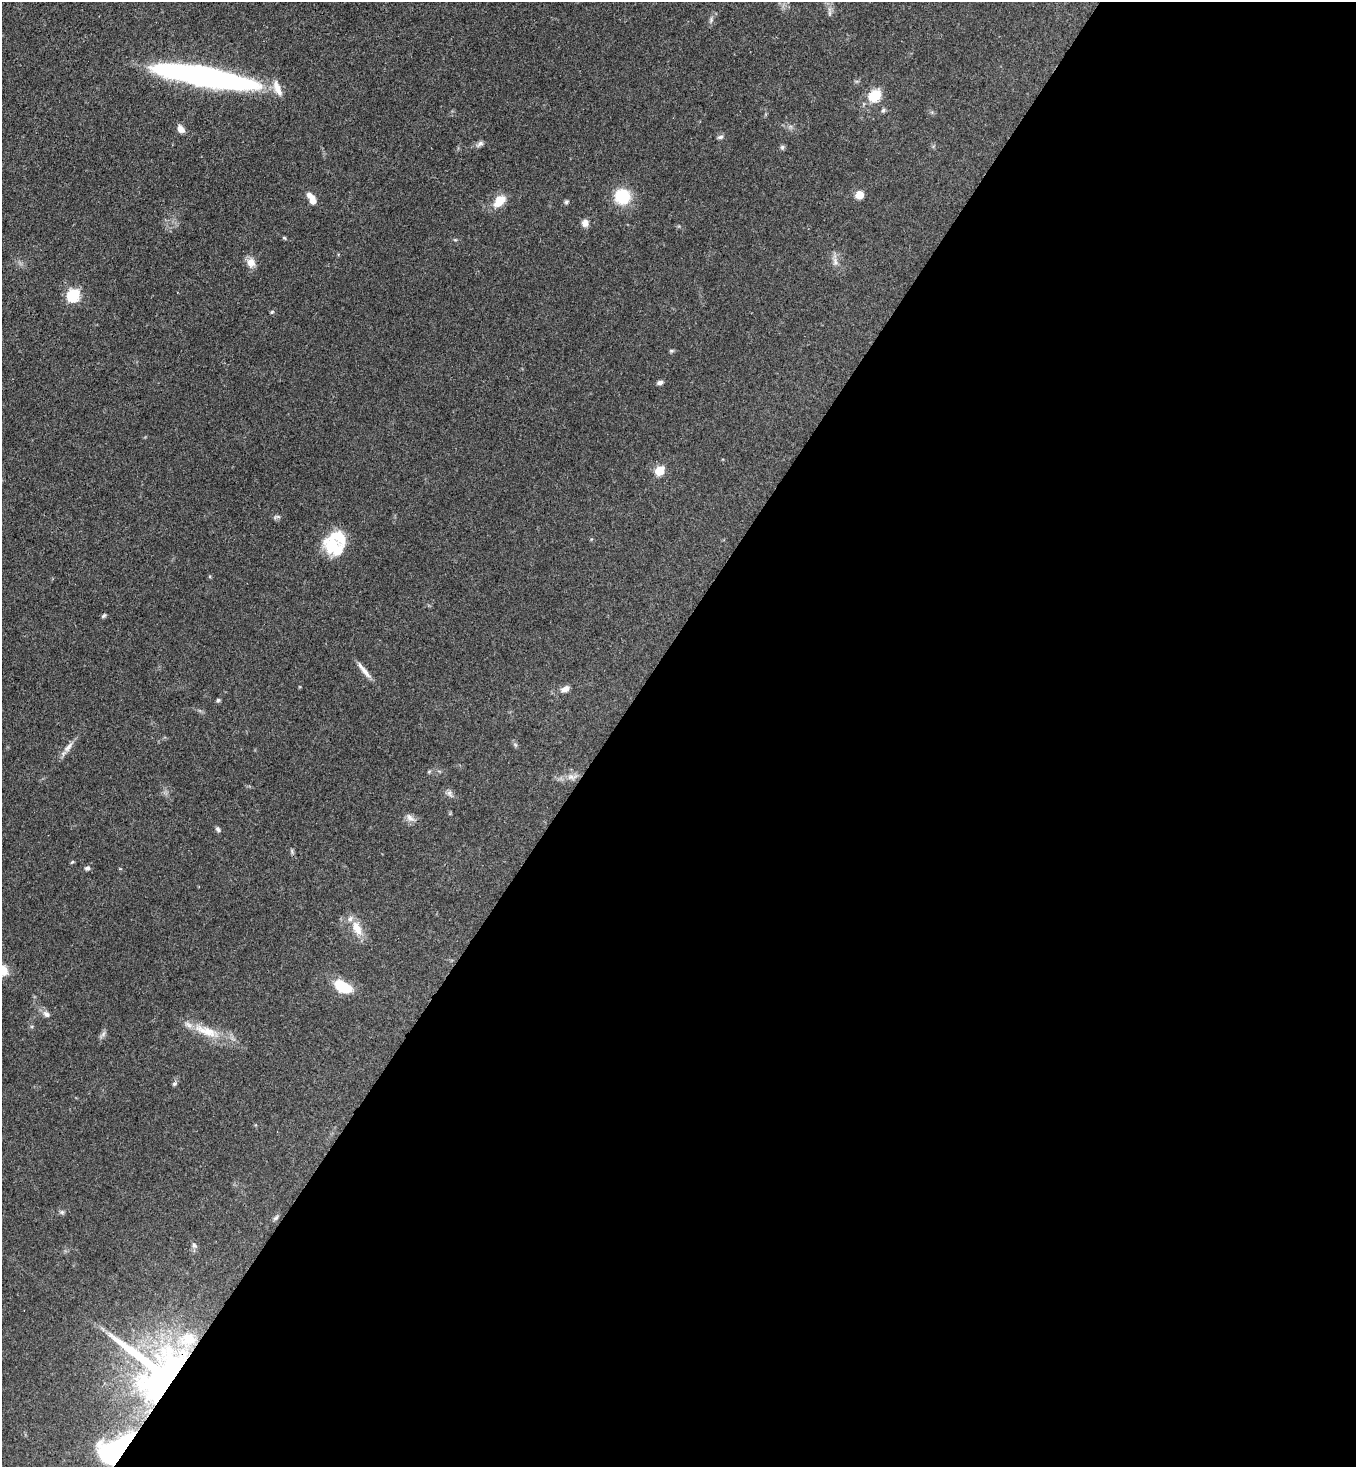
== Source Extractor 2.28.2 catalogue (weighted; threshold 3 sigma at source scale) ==
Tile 12 of 4 x 4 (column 4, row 3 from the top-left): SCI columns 4287-5640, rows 1526-2990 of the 6004 x 5982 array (HDU 1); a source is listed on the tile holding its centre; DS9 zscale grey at full resolution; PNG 1358 x 1469 px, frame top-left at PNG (2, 2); no overlay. Shown black and unused: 55% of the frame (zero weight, under 3 of 4 exposures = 7% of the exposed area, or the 3 px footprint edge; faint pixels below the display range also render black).
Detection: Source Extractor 2.28.2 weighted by HDU 2 'WHT'; one run over the whole footprint, this tile lists its part. Background 0.0862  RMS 0.0038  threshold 0.0173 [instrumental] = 3 sigma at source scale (4.5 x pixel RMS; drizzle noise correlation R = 1.50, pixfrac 1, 0.05/0.05 arcsec/px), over >= 5 px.
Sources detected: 54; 4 inside a brighter listed object's ellipse — not listed separately; the other 50 listed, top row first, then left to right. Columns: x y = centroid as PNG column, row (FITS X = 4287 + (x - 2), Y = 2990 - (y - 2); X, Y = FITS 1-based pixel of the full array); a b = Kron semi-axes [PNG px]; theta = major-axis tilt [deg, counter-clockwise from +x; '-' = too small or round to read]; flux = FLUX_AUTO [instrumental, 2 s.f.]
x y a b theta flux
830 13 7 4 90 0.85
711 20 8 5 67 0.97
204 76 89 15 -10 150
875 95 6 6 - 36
883 110 7 5 55 0.78
181 129 11 7 -51 2.1
720 137 8 5 15 0.81
480 144 12 6 36 1.3
782 147 6 6 - 0.76
860 195 5 5 - 12
622 196 13 13 - 17
312 199 14 7 -59 4.4
499 201 17 10 44 6.4
566 202 6 5 - 0.73
585 223 9 8 - 2.1
284 238 5 4 - 0.45
835 262 13 7 -76 2.2
251 263 13 11 -78 3.2
74 295 6 6 - 46
272 312 6 4 44 0.49
671 351 6 4 17 0.55
660 382 7 5 18 1.3
660 470 6 5 - 19
335 546 32 21 -35 15
104 616 8 4 41 0.6
364 671 22 6 -52 3
565 689 12 7 21 2.1
218 700 5 5 - 0.66
515 745 7 4 -45 0.69
68 747 19 7 49 2.7
429 772 5 5 - 0.48
572 777 16 8 1 3.5
449 794 11 6 -55 1.4
410 818 14 8 -46 2
218 829 7 5 -58 0.92
292 851 9 3 -77 0.69
72 862 5 4 - 0.44
87 868 6 6 - 1
357 928 21 11 -62 6
2 971 13 11 -15 6.3
343 987 16 9 -29 15
46 1014 10 7 -34 1.7
207 1031 44 13 -20 11
103 1034 8 5 46 1.1
174 1084 6 5 - 0.67
62 1212 7 6 - 0.83
276 1218 9 5 45 0.85
194 1245 8 6 -56 1.1
161 1374 63 46 -41 200
116 1449 45 21 38 52
Overlapping masked pixels (flux is a lower limit): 3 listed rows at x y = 335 546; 161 1374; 116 1449
Isophote crosses this tile's border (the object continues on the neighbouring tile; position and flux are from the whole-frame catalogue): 1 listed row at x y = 2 971